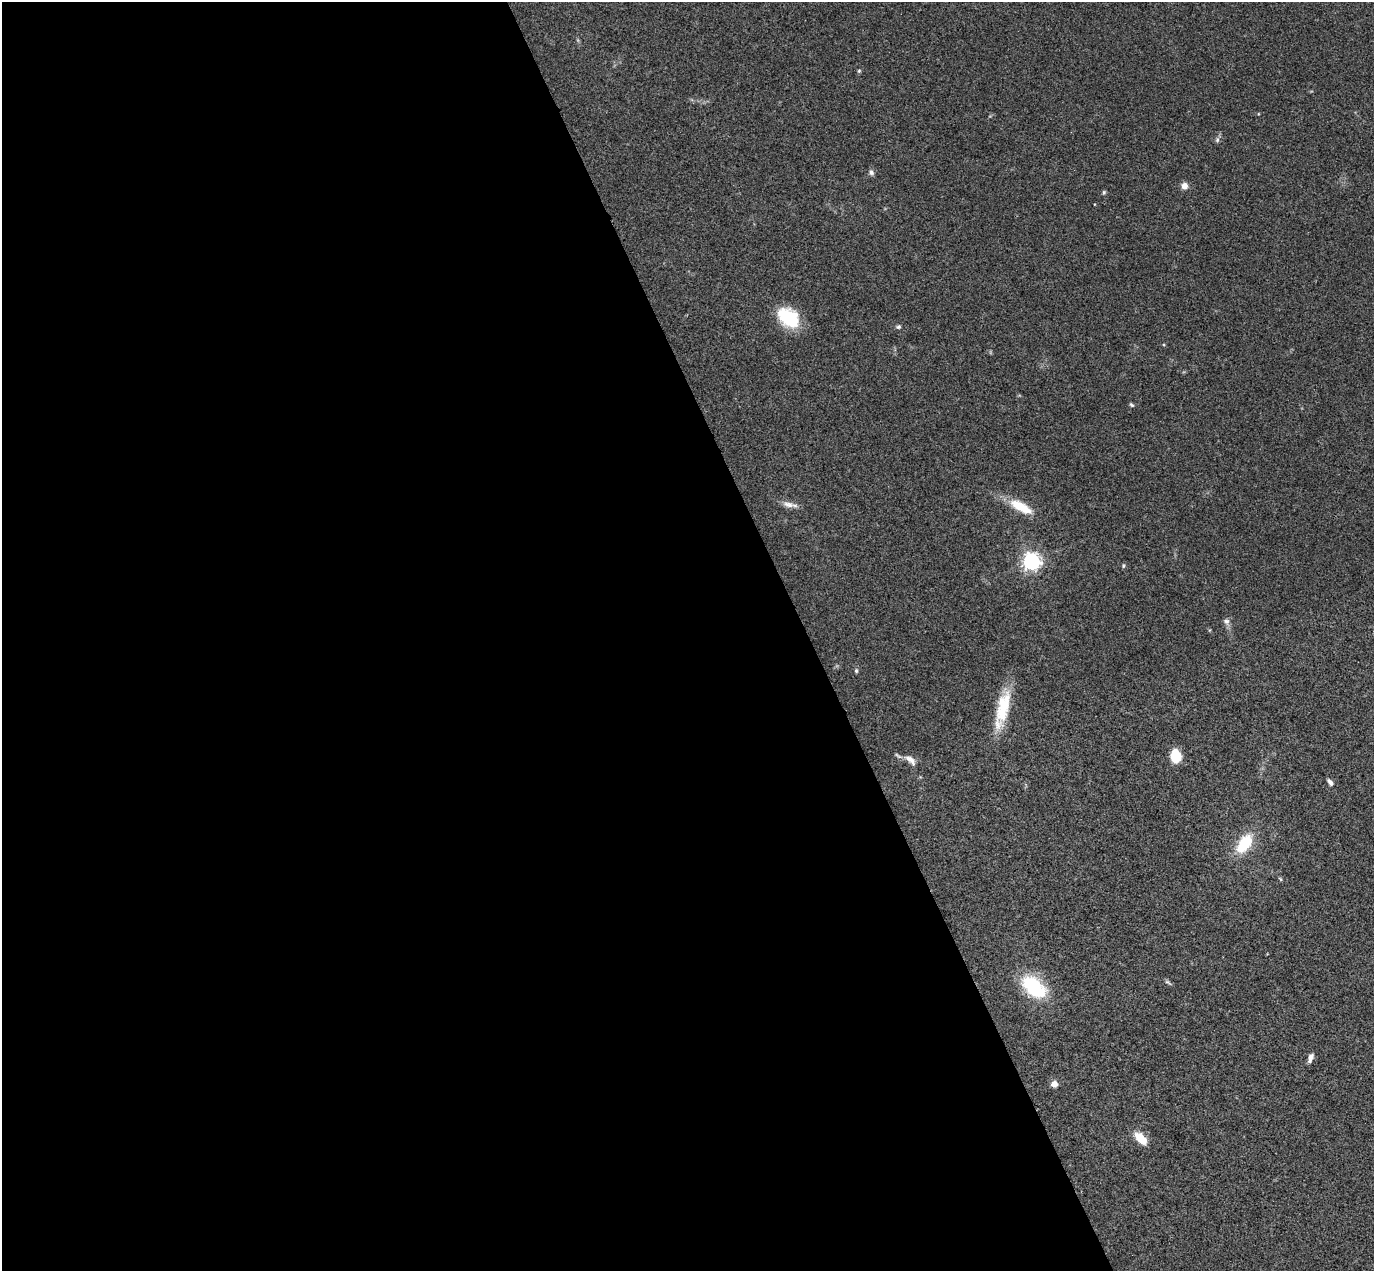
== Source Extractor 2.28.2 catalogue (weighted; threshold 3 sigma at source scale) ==
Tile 9 of 4 x 4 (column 1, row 3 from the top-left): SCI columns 57-1428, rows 1573-2841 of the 5597 x 5556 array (HDU 1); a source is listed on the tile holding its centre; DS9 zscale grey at full resolution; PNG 1376 x 1273 px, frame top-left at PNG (2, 2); no overlay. Shown black and unused: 59% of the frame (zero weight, under 3 of 4 exposures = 6% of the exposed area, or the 3 px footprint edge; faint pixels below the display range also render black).
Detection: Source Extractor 2.28.2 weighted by HDU 2 'WHT'; one run over the whole footprint, this tile lists its part. Background 0.0535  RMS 0.0051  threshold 0.023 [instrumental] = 3 sigma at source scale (4.5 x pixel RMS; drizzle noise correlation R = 1.50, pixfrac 1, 0.05/0.05 arcsec/px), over >= 5 px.
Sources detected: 25; all 25 listed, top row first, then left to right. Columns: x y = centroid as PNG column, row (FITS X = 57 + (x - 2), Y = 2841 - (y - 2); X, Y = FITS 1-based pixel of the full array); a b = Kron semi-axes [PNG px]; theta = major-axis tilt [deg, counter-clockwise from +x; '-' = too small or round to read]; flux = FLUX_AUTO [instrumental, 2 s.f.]
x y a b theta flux
859 71 5 4 - 0.7
1217 140 7 5 78 1.1
871 172 8 6 -64 1.5
1184 186 8 7 - 3.1
1104 192 5 5 - 0.73
789 318 24 17 -40 26
898 327 6 5 - 0.91
1131 405 6 4 -43 0.76
788 504 18 8 -13 3.6
1021 507 32 11 -29 13
1031 562 6 6 - 210
1123 566 5 4 - 0.66
1226 621 9 7 -26 1.9
856 671 6 4 -70 0.76
1002 709 49 14 76 22
1176 756 13 10 -85 12
910 760 17 7 -43 3.6
1330 782 9 5 -48 1.8
1244 844 20 11 55 21
1280 879 6 4 -59 0.62
1168 982 10 4 -33 0.98
1034 987 35 19 -40 28
1310 1058 11 5 70 2.5
1054 1084 7 6 - 3.1
1141 1139 17 9 -43 8.5